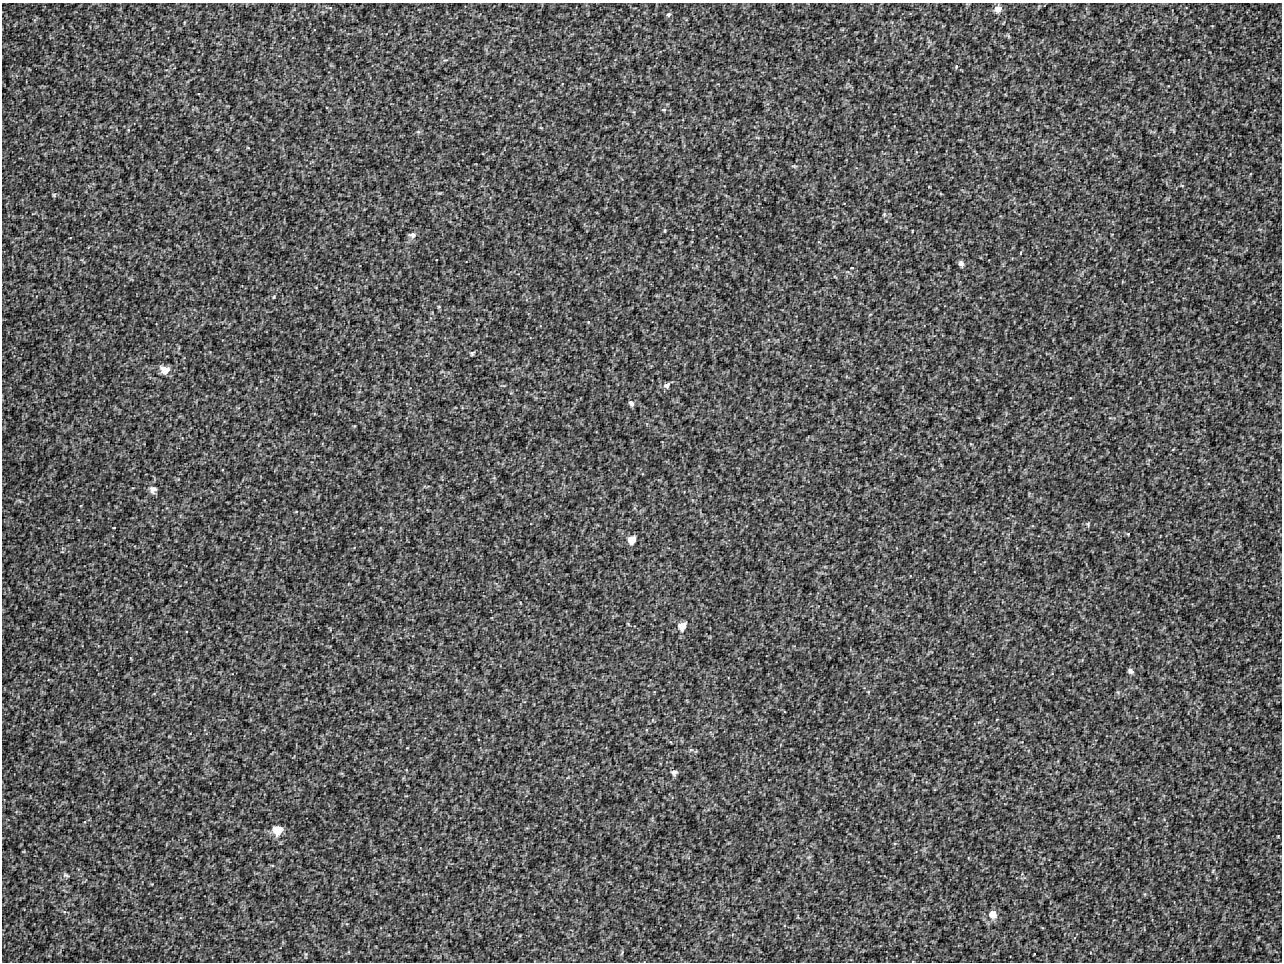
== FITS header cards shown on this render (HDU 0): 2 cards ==
NAXIS1  =                 1280 / image width
NAXIS2  =                  960 / image height

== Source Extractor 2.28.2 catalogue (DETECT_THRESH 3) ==
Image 1280 x 960 px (HDU 0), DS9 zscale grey, 1 PNG px = 1 image px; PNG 1284 x 964 px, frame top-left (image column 1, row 960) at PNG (2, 3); no overlay
Background 18.8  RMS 8.4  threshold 25.1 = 3 sigma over >= 5 px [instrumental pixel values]
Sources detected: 29; all 29 listed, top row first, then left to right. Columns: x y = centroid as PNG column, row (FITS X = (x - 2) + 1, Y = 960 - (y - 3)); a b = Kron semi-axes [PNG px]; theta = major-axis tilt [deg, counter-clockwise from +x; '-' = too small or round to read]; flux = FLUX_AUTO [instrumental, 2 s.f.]
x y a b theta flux
998 9 8 7 - 4500
668 14 6 5 - 1200
956 67 5 4 - 640
664 110 6 4 7 670
418 132 6 4 17 840
794 166 9 3 -5 880
54 195 5 4 - 650
884 214 6 5 - 820
665 230 4 3 - 490
412 235 9 6 -2 1900
961 264 6 5 - 1900
852 268 3 2 - 440
274 297 5 3 - 540
472 353 6 5 - 850
164 370 10 8 -18 5800
667 385 8 6 37 2000
631 403 6 5 - 1800
153 489 10 9 - 2800
1088 524 7 3 -82 690
1128 534 3 3 - 420
632 539 8 7 - 6100
682 626 10 8 48 5500
1130 671 6 5 - 2000
691 750 6 4 -17 910
674 773 8 7 - 1800
277 830 11 11 - 8900
66 875 10 5 -18 1400
993 914 11 10 - 5600
622 953 9 3 69 750

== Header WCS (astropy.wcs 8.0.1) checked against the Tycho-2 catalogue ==
Header WCS as astropy/WCSLIB reads it (applying the file's SIP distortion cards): RA---TAN-SIP/DEC--TAN-SIP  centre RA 17:05:02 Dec -02:08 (256.26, -2.13 deg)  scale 1.71 arcsec/px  FOV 36.6' x 27.5'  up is +170 deg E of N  parity flipped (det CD > 0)
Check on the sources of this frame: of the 29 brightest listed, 10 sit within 2.6 arcsec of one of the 18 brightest Tycho-2 stars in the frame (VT <= 12.68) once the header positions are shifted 0.40 arcsec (0.38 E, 0.13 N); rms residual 1.30 arcsec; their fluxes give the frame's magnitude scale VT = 19.78 - 2.5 log10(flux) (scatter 0.18 mag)
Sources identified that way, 10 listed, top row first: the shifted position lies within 2.6 arcsec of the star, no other Tycho-2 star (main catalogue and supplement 1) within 5.2 arcsec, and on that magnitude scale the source's flux lands within +1.5 / -3 mag of the star's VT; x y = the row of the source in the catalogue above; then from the Tycho-2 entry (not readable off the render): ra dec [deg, ICRS J2000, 3 dp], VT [Tycho-2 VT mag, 2 dp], TYC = Tycho-2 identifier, HIP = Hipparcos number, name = IAU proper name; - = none
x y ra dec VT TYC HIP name
998 9 256.133 -2.386 10.60 5068-1510-1 - -
961 264 256.129 -2.263 11.48 5068-1435-1 - -
164 370 256.494 -2.146 11.39 5068-1706-1 - -
631 403 256.272 -2.170 11.68 5068-1350-1 - -
632 539 256.260 -2.106 10.73 5068-1636-1 - -
682 626 256.229 -2.070 10.02 5068-1254-1 - -
1130 671 256.015 -2.087 11.42 5068-1450-1 - -
674 773 256.221 -2.001 11.48 5068-1290-1 - -
277 830 256.402 -1.940 11.23 5068-1490-1 - -
993 914 256.059 -1.961 10.62 5068-1857-1 - -